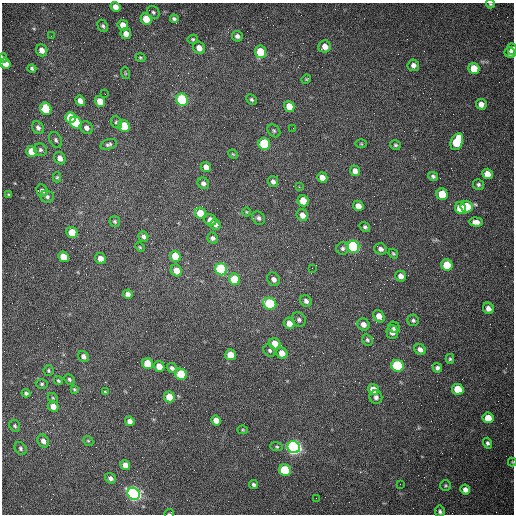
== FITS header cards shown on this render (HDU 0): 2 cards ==
NAXIS1  =                  512 /fastest changing axis
NAXIS2  =                  512 /next to fastest changing axis

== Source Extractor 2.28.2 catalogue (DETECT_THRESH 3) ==
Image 512 x 512 px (HDU 0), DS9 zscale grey, 1 PNG px = 1 image px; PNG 516 x 516 px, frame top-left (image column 1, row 512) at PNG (2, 3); each listed source drawn as its Kron ellipse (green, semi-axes under 4 px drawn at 4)
Background 1520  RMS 23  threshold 69.2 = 3 sigma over >= 5 px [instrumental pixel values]
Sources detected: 157; all 157 listed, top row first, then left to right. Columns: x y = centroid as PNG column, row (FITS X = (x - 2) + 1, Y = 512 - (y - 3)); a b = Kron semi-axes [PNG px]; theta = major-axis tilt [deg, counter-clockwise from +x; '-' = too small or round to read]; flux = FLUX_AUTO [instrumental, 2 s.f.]
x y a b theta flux
490 4 4 3 - 1800
115 7 5 4 - 11000
153 12 7 6 - 3000
146 19 6 5 - 22000
174 19 4 4 - 3100
123 25 5 5 - 13000
103 26 6 4 -62 3000
126 34 5 5 - 9600
51 36 3 2 - 1400
237 36 5 5 - 5100
193 39 5 4 - 2400
325 47 6 6 - 13000
199 48 6 5 - 12000
512 49 6 4 -84 6200
42 50 6 5 - 9300
260 52 6 5 - 40000
510 53 6 5 - 6600
3 58 4 3 - 2200
140 58 5 4 - 1900
5 64 6 5 - 15000
413 65 6 5 - 6600
32 68 4 4 - 2900
474 68 6 5 - 33000
125 73 6 4 -72 1700
306 79 5 4 - 1700
105 94 2 2 - 640
182 100 6 5 - 150000
252 100 6 4 -45 2900
80 101 5 4 - 11000
100 101 6 5 - 22000
481 104 5 5 - 8700
289 106 5 5 - 20000
46 109 6 5 - 66000
71 118 5 5 - 44000
76 122 6 5 - 110000
116 122 6 5 - 3300
124 126 6 5 - 50000
38 128 7 5 -55 4900
87 128 7 6 - 6400
293 128 2 2 - 630
274 131 7 5 -45 2700
56 140 8 6 -62 3900
457 142 9 6 67 68000
109 144 8 5 15 3700
264 144 6 5 - 110000
361 144 6 4 -1 1500
395 145 5 4 - 2500
40 150 7 6 - 3900
32 151 6 5 - 32000
233 154 5 4 - 1700
60 158 6 5 - 9600
206 167 5 5 - 8400
355 171 5 5 - 8900
487 174 5 5 - 16000
433 176 5 4 - 3300
57 177 5 4 - 2000
322 177 5 5 - 11000
273 182 6 5 - 5400
203 183 6 5 - 5600
478 185 5 5 - 3100
299 187 3 3 - 1700
42 191 6 5 - 6000
442 194 6 5 - 39000
8 195 3 2 - 1600
47 197 7 6 - 4400
303 201 6 5 - 26000
358 206 5 5 - 11000
467 207 6 5 - 50000
460 208 6 5 - 41000
246 212 5 3 - 1300
200 213 6 5 - 42000
302 215 6 5 - 12000
258 218 7 6 - 4300
210 220 6 5 - 11000
115 221 5 5 - 2600
476 222 7 4 -4 8200
215 224 5 5 - 5000
365 227 6 4 -37 2700
72 232 6 5 - 36000
143 236 5 4 - 4800
213 238 6 5 - 4300
140 247 5 4 - 1800
353 247 6 6 - 280000
343 248 6 6 - 3700
381 249 6 5 - 6000
393 254 5 3 - 2000
175 256 6 5 - 41000
63 257 5 5 - 31000
100 258 5 5 - 11000
447 265 6 5 - 43000
312 268 2 2 - 790
221 269 6 5 - 200000
176 270 6 5 - 16000
401 276 5 5 - 8600
234 279 6 5 - 52000
274 279 7 6 - 7700
128 294 5 4 - 7200
306 301 6 5 - 5100
270 304 7 5 -20 110000
488 308 6 5 - 8200
379 316 7 5 -53 12000
299 320 7 6 - 4200
413 320 6 5 - 3400
289 323 6 5 - 15000
363 324 6 5 - 8400
394 327 6 5 - 4700
392 332 7 6 - 8300
367 340 6 5 - 2900
275 344 6 5 - 26000
270 350 7 5 -47 3300
420 350 6 5 - 7200
282 353 6 5 - 16000
230 355 5 5 - 21000
83 356 6 5 - 6400
450 359 5 4 - 2400
148 364 6 5 - 50000
159 366 5 5 - 17000
397 366 6 5 - 170000
172 368 5 4 - 4200
437 368 4 4 - 3800
48 370 5 5 - 2400
181 374 6 5 - 99000
69 379 5 4 - 2800
58 381 5 4 - 2400
42 384 6 5 - 2800
74 389 4 4 - 1800
458 389 6 5 - 49000
373 390 6 5 - 21000
105 392 4 3 - 1400
26 393 4 4 - 3600
169 397 5 5 - 28000
376 397 7 6 - 5300
53 398 6 3 -44 1900
53 406 5 5 - 13000
488 418 5 5 - 26000
216 420 5 4 - 13000
130 421 5 4 - 8400
15 426 6 5 - 2800
243 430 5 4 - 1700
43 441 7 5 -54 8300
88 441 5 4 - 1900
488 443 5 4 - 3500
277 447 6 4 -6 2300
294 447 6 6 - 720000
20 448 7 5 -51 3300
512 462 4 4 - 1400
125 465 5 4 - 13000
285 470 6 5 - 92000
110 478 5 5 - 4900
254 484 4 4 - 3000
400 484 2 2 - 610
446 486 5 5 - 2200
465 490 5 4 - 8300
134 494 6 5 - 590000
316 498 2 2 - 3600
440 511 6 5 - 3300
169 514 4 2 - 1600
At the frame edge (FLAGS 8, measured only in part): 7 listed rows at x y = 490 4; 512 49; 3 58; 5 64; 512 462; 440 511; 169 514